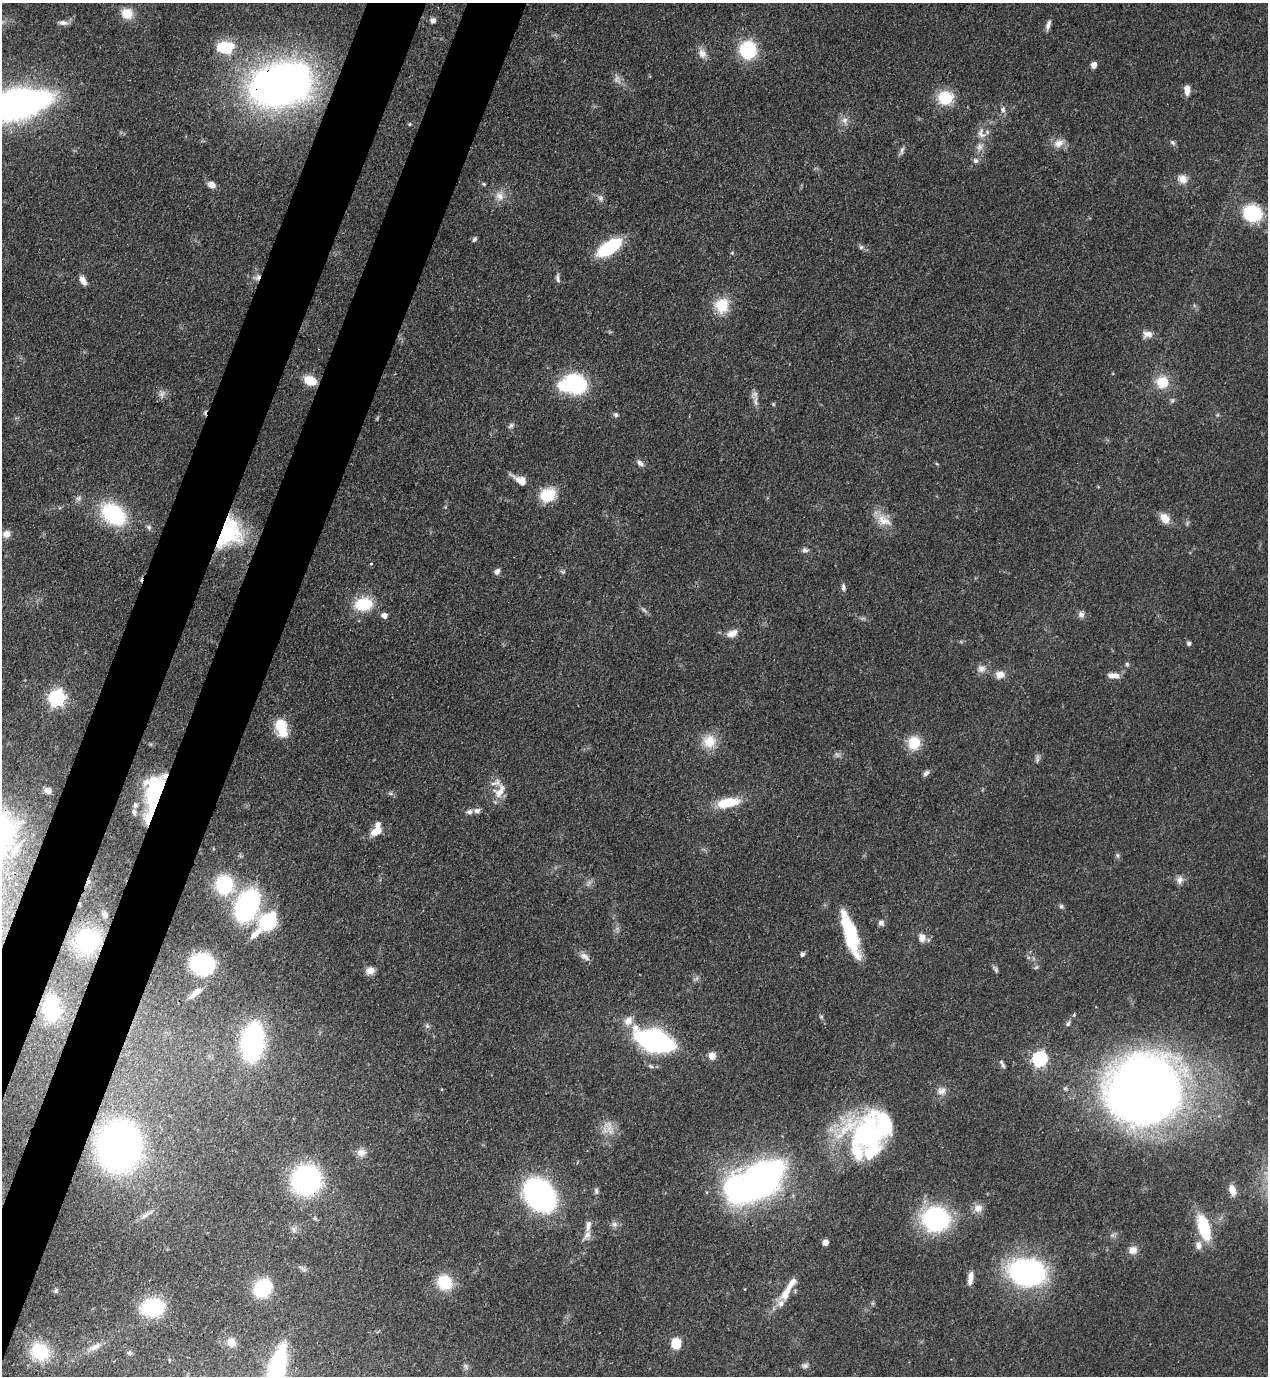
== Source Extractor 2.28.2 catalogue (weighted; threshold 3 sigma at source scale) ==
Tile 7 of 4 x 4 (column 3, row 2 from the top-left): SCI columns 2885-4150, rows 2791-4164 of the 5638 x 5579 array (HDU 1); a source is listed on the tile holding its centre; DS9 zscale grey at full resolution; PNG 1270 x 1378 px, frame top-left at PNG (2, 3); no overlay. Shown black and unused: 8% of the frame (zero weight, under 3 of 4 exposures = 7% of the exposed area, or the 3 px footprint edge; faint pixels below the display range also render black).
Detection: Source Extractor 2.28.2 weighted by HDU 2 'WHT'; one run over the whole footprint, this tile lists its part. Background 0.0513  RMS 0.0033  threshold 0.0147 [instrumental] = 3 sigma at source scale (4.5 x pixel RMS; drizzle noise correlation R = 1.50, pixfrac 1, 0.05/0.05 arcsec/px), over >= 5 px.
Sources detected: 172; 6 too faint to see at this stretch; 4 inside a brighter object's white glare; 1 cosmic-ray / hot-pixel residue — not listed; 10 inside a brighter listed object's ellipse — not listed separately; the other 151 listed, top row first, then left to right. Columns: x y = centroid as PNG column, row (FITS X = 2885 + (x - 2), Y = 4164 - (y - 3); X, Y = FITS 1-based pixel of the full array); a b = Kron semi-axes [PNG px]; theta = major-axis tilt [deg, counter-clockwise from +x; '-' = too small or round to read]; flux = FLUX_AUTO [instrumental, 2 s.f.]
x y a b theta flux
127 13 12 11 - 5.6
433 20 7 7 - 1.2
63 23 14 6 -5 1.6
1048 25 13 5 74 1.4
225 47 23 15 0 12
748 50 15 14 - 23
702 53 14 10 -65 2.6
1094 65 5 5 - 2.4
280 85 46 30 15 240
1187 90 10 5 -86 3.2
945 98 17 15 7 10
16 104 41 16 12 240
1003 110 9 7 -81 1.3
844 120 13 9 -68 2.2
409 124 5 4 - 0.39
981 133 16 11 -66 3.2
1173 142 9 6 -40 0.8
1059 143 15 10 21 3.1
979 147 11 9 74 2.1
902 151 13 5 71 1.1
975 161 9 6 -44 0.99
1183 179 12 11 - 2.9
484 184 6 4 -22 0.45
211 185 9 7 -24 2.3
500 196 14 12 -54 3.2
1252 213 21 18 -25 19
474 239 8 5 58 0.7
861 247 7 6 - 0.82
609 248 23 10 32 25
257 277 10 7 35 1.8
558 278 12 5 -82 1.1
83 280 13 7 -61 2.1
722 305 18 16 78 9.1
1148 334 13 9 -12 2.4
310 380 12 9 -23 6.6
1162 382 16 16 - 7.3
575 384 20 17 -30 33
162 394 11 8 57 1.6
754 395 12 8 58 1.6
773 404 5 5 - 0.41
616 415 7 5 -26 0.8
1217 415 6 3 71 0.41
511 425 9 6 39 0.92
640 463 11 7 -44 1.4
937 464 6 3 -19 0.33
520 480 20 9 -29 4.1
548 495 16 13 31 11
79 498 8 6 15 1.1
113 514 26 18 -37 30
1165 518 13 9 -53 3.9
884 520 24 13 -28 5.1
149 527 7 6 - 0.83
229 533 38 27 60 28
6 534 9 8 - 2.3
805 550 9 6 -6 1.1
371 564 4 2 - 0.26
497 572 6 5 - 1.7
843 587 10 5 -81 1
364 604 22 15 7 12
644 610 9 4 -36 0.87
1081 614 9 8 - 1.4
384 616 7 6 - 1.6
732 633 13 8 24 3
1189 643 5 5 - 0.79
1127 664 5 5 - 0.58
981 669 12 10 11 2.3
1000 675 12 9 6 2.8
1114 675 15 7 -5 2.7
56 698 7 6 - 110
280 725 17 15 81 7.4
709 741 18 17 - 7
914 743 14 12 74 8.5
1037 759 11 5 81 0.94
926 773 9 5 44 1.1
47 790 8 7 - 1.6
500 791 23 14 64 5.1
390 793 7 4 -19 0.64
156 794 25 14 82 60
728 802 24 10 11 11
135 805 8 7 - 1.2
477 811 8 6 12 1.2
149 817 21 10 69 9.8
376 831 15 8 29 4.4
16 849 18 7 53 2.7
1117 855 8 5 -73 0.67
1180 880 11 9 76 1.8
224 884 12 11 - 32
247 905 28 17 63 63
1061 906 6 6 - 0.66
105 914 9 7 -51 1.1
268 921 18 14 49 25
881 923 8 7 - 1.2
850 934 48 12 -73 22
922 937 11 9 -82 2.7
88 941 23 22 - 28
802 954 5 5 - 0.85
585 957 15 8 -32 1.9
202 964 16 14 -8 48
1036 967 7 5 43 0.63
996 969 11 5 -57 0.8
370 971 11 9 10 2.3
196 993 18 6 39 3.5
51 1008 13 8 -89 52
821 1017 5 5 - 0.48
628 1021 14 11 50 3.1
1068 1024 8 5 62 0.74
427 1026 7 6 - 0.76
655 1041 23 11 -18 140
253 1042 25 14 81 89
712 1056 9 8 - 2.5
1039 1059 7 6 - 69
1002 1063 13 4 -64 0.94
651 1066 10 5 -25 0.83
1145 1090 47 44 16 530
942 1091 14 10 24 2.4
609 1126 22 11 -56 4.4
869 1134 50 40 -40 56
119 1146 28 24 77 240
362 1153 12 10 -7 2.6
306 1180 19 19 - 77
761 1180 31 17 39 230
1232 1190 11 6 -74 3.3
596 1191 10 6 -89 0.88
539 1195 22 17 -50 120
978 1208 12 11 - 2.6
144 1216 15 6 33 1.7
935 1219 23 21 6 49
614 1224 9 8 - 1.4
588 1225 18 7 82 2.5
1204 1227 22 10 -74 19
294 1229 9 7 -57 1.3
1112 1235 7 6 - 0.89
825 1242 5 5 - 2.8
1198 1245 12 9 -78 2
1133 1250 11 10 - 2.6
303 1269 14 4 -35 0.95
1027 1272 34 23 -7 73
970 1278 14 6 82 2.9
444 1282 15 14 - 12
262 1288 16 13 45 22
789 1288 42 9 59 6.9
56 1291 7 6 - 0.6
152 1307 19 13 11 28
231 1342 12 11 - 3.2
676 1343 8 7 - 9.6
95 1347 22 8 27 3.4
40 1352 21 18 -29 18
130 1353 8 6 -66 0.88
805 1365 10 7 5 1.1
466 1366 8 6 -48 0.92
276 1371 45 14 74 58
Overlapping masked pixels (flux is a lower limit): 10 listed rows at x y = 280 85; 16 104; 257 277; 229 533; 156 794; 149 817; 88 941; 655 1041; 119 1146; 306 1180
Isophote crosses this tile's border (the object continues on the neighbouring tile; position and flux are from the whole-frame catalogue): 2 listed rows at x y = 16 104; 276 1371